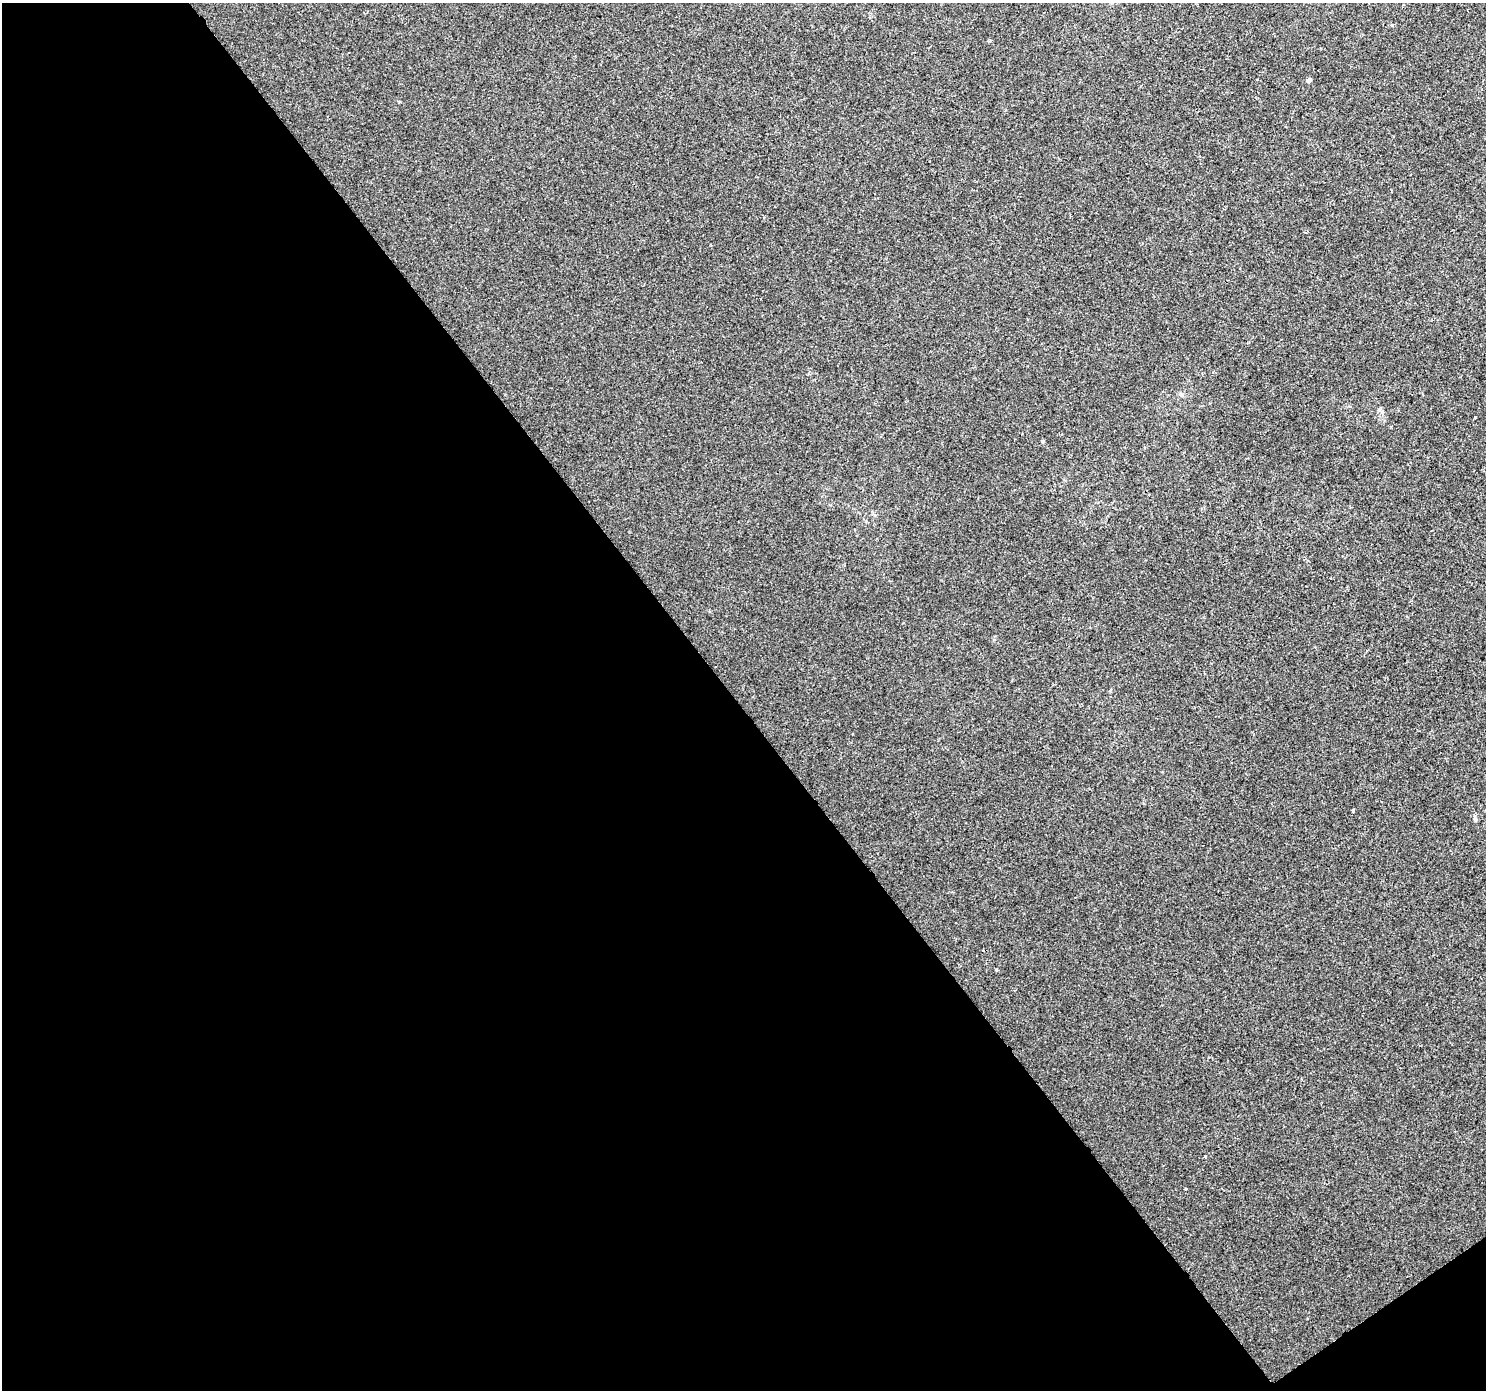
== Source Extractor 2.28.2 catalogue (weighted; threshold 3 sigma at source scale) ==
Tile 3 of 2 x 2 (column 1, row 2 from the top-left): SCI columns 1-1484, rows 73-1460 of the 2969 x 2940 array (HDU 1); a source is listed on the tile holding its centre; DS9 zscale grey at full resolution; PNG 1488 x 1392 px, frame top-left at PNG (2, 3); no overlay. Shown black and unused: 50% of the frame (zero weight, under 2 of 3 exposures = <1% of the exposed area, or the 3 px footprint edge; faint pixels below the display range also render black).
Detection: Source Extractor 2.28.2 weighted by HDU 2 'WHT'; one run over the whole footprint, this tile lists its part. Background 7.01e-05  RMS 0.0041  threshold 0.0183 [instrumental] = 3 sigma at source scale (4.5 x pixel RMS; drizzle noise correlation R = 1.50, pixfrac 1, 0.0396/0.0396 arcsec/px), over >= 5 px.
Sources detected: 8; all 8 listed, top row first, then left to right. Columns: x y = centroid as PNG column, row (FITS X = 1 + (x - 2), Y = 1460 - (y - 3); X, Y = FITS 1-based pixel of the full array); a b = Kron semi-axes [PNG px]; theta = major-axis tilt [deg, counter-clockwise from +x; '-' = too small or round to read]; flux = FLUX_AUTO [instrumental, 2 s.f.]
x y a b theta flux
1309 80 5 4 - 1.2
1306 232 3 3 - 0.58
1181 395 7 5 -68 0.81
1475 417 3 3 - 0.88
1353 811 3 3 - 1.1
1475 820 7 4 -70 0.69
996 970 3 3 - 0.58
1205 1156 3 3 - 1.4